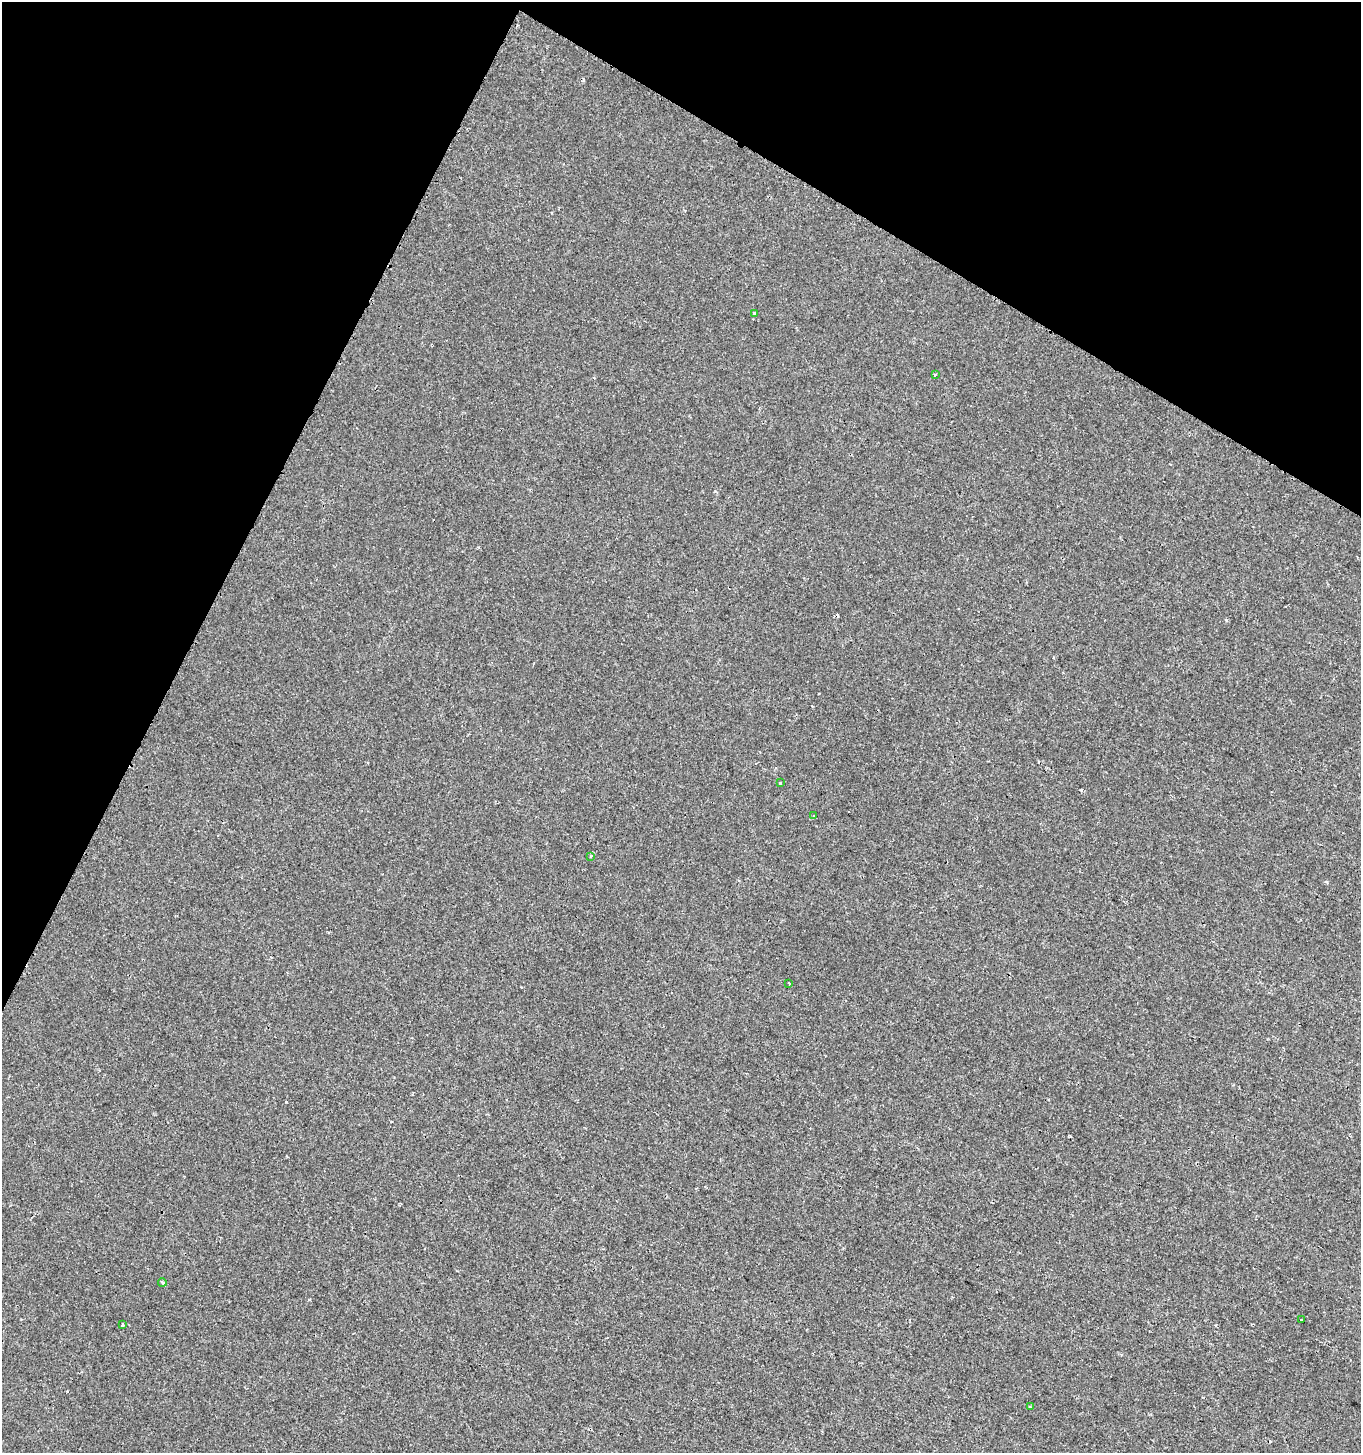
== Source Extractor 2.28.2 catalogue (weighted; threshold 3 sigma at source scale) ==
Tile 2 of 4 x 4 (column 2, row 1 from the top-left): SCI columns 1627-2985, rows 4358-5808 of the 5908 x 5820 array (HDU 1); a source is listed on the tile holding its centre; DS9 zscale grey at full resolution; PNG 1363 x 1455 px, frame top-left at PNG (2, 2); each listed source drawn as its Kron ellipse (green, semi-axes under 4 px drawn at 4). Shown black and unused: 25% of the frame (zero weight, under 2 of 3 exposures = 1% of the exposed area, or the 3 px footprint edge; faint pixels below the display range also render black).
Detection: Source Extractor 2.28.2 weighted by HDU 2 'WHT'; one run over the whole footprint, this tile lists its part. Background -2.56e-04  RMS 0.0025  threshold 0.0113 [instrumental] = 3 sigma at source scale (4.5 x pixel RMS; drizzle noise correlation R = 1.50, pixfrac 1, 0.0396/0.0396 arcsec/px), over >= 5 px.
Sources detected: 14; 4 cosmic-ray / hot-pixel residue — neither listed nor drawn; the other 10 listed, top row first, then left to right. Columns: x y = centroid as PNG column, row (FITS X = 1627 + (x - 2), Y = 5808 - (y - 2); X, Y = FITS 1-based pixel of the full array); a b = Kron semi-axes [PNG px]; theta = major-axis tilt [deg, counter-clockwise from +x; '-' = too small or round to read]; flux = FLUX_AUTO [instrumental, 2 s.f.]
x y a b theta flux
754 313 3 3 - 0.61
935 375 4 3 - 0.22
780 783 3 3 - 1.1
814 816 3 2 - 0.38
591 856 3 3 - 0.3
789 983 2 2 - 0.25
162 1282 4 4 - 0.44
1302 1320 3 2 - 0.21
122 1325 4 3 - 0.4
1030 1407 4 4 - 0.31
Unlisted compact peaks at least as high as the median listed source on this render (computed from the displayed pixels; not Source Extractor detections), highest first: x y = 1081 790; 286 1102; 715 491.